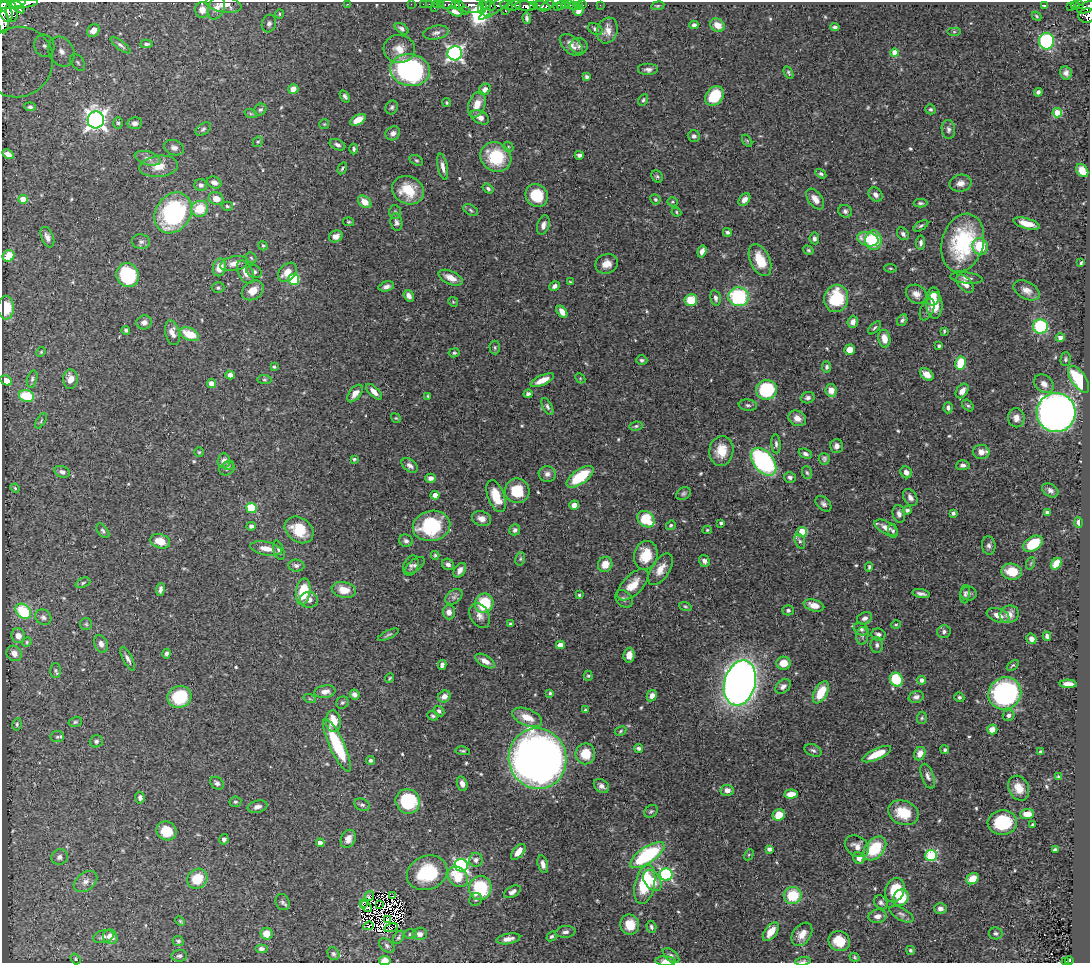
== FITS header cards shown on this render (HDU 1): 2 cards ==
NAXIS1  =                 1088
NAXIS2  =                  961

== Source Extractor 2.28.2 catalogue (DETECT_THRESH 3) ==
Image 1088 x 961 px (HDU 1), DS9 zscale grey, 1 PNG px = 1 image px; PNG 1092 x 965 px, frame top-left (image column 1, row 961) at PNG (2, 2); each listed source drawn as its Kron ellipse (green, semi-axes under 4 px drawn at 4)
Background 0.538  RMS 0.018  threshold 0.055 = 3 sigma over >= 5 px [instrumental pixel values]
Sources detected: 581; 10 with non-positive FLUX_AUTO (blend fragments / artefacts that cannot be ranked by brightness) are neither listed nor drawn; of the other 571, the 500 brightest by FLUX_AUTO listed and drawn (71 fainter detections omitted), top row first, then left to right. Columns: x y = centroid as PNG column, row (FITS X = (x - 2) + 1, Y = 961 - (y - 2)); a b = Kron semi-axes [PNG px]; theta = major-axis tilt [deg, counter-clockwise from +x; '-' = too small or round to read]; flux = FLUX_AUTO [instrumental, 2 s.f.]
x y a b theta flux
8 4 18 4 5 350
24 4 14 4 8 760
224 4 18 8 -10 15
347 4 2 2 - 98
411 4 2 2 - 5.6
423 4 2 2 - 5.7
429 4 2 2 - 8.1
436 4 2 2 - 6.6
448 4 8 3 1 55
455 4 4 3 - 16
440 5 3 2 - 13
459 5 4 2 - 110
471 5 13 8 -11 370
498 5 23 5 37 150
507 5 7 4 -15 130
514 5 7 4 29 160
534 5 3 3 - 22
561 5 4 3 - 65
566 5 3 2 - 8.3
569 5 3 2 - 28
573 5 4 3 - 7
579 5 3 3 - 19
583 5 2 2 - 4.5
600 5 2 2 - 3
1044 5 4 3 - 2
1075 5 4 3 - 63
1079 5 3 3 - 31
486 6 10 5 -88 76
491 6 5 3 - 53
525 6 11 4 -5 470
541 6 8 3 -10 88
547 6 8 3 33 150
557 6 3 3 - 36
658 6 6 3 9 1.4
1071 6 3 3 - 56
18 7 8 4 -39 360
482 7 6 3 79 33
1086 7 10 5 22 310
216 8 12 8 68 9.2
434 8 2 2 - 3.5
202 10 8 7 - 12
505 10 2 2 - 7.8
455 11 8 4 -25 6.1
465 11 2 2 - 5.8
579 11 5 5 - 6.3
6 12 10 6 -71 500
12 12 10 6 -83 410
280 14 4 4 - 1.8
1037 16 5 3 - 1.7
1087 16 8 7 - 230
527 18 6 3 -82 3.5
3 22 11 5 -87 180
269 23 9 7 74 4.5
694 25 4 4 - 3.3
717 25 7 6 - 13
835 27 5 4 - 3.2
402 29 7 4 -34 3.5
595 29 8 5 -31 3.5
607 30 13 10 70 11
93 31 7 5 45 8.3
954 32 7 4 0 2
436 33 13 6 11 5.5
1046 41 8 7 - 140
147 44 6 3 4 2.7
120 45 12 4 -38 3.4
571 45 14 8 -42 10
44 46 11 10 - 12
579 46 8 8 - 4.3
399 49 15 14 - 16
61 51 15 12 -60 21
455 53 7 7 - 350
895 53 4 4 - 22
18 62 36 34 47 140
78 62 9 6 -51 4.2
410 70 20 16 -10 250
648 70 10 6 0 4.8
788 73 6 4 -61 2.2
1066 73 6 6 - 5.1
587 77 4 4 - 2.6
293 89 5 5 - 10
485 89 6 5 - 6.2
1038 92 4 4 - 3.2
345 96 7 4 -58 3.1
714 96 11 8 51 43
643 100 6 4 62 2.1
447 103 4 4 - 1.5
477 105 13 8 69 16
30 107 5 4 - 2.4
392 107 7 6 - 2.7
930 109 5 4 - 2.2
260 110 6 5 - 2.6
1057 113 5 4 - 40
251 114 6 4 -18 1.8
480 117 10 6 -28 9.2
96 120 8 8 - 700
358 120 8 4 28 19
118 123 5 5 - 2.4
135 123 7 6 - 4.3
324 124 5 5 - 1.6
203 129 8 5 38 3
948 129 9 6 -82 4.6
393 133 8 6 36 5.7
694 136 6 5 - 3.9
747 141 7 4 -55 1.7
258 142 5 4 - 1.7
337 145 8 5 -23 4.4
508 147 5 4 - 1.6
174 148 10 7 -21 4.9
354 149 5 4 - 2.5
8 154 6 4 -30 6.8
579 155 4 4 - 3.8
496 157 16 14 -33 60
148 158 13 6 -16 6.8
416 160 7 5 -28 2
159 166 19 10 6 18
443 167 13 5 -78 7
342 168 6 4 60 2.2
1082 170 7 5 -52 21
821 174 6 4 -32 2.7
657 176 6 5 - 2.2
214 182 7 5 -24 6.8
960 183 11 8 12 8.3
201 185 6 6 - 4
488 188 6 4 -36 2.7
408 190 16 13 -27 35
537 195 12 10 -49 40
876 195 8 6 -48 5
23 199 5 4 - 18
216 199 7 6 - 11
655 199 5 4 - 2
744 199 7 5 49 6.5
815 199 12 7 -53 9.4
365 202 7 5 -39 13
672 202 5 4 - 1.6
920 203 7 3 -1 2.5
227 206 5 4 - 1.9
200 209 8 8 - 31
471 210 8 5 -29 2.5
845 211 7 6 - 3.4
395 212 7 6 - 2.4
676 212 5 4 - 1.6
173 213 22 17 56 150
349 222 5 4 - 1.7
396 222 9 6 -80 4.2
1027 223 14 5 -15 13
543 225 10 6 72 6.3
921 226 8 4 31 2.5
727 232 4 4 - 2.9
903 234 7 5 -48 4.4
336 236 7 5 24 7.3
47 237 11 6 -67 5.7
814 238 6 4 -82 3.8
868 239 11 7 -15 25
874 240 10 8 85 50
141 242 9 7 -8 4
921 243 7 4 82 3.5
963 243 30 20 75 120
263 246 5 4 - 1.9
980 246 8 8 - 37
808 250 5 4 - 1.8
702 251 6 4 70 7.5
8 256 6 5 - 21
251 258 6 4 -46 1.8
760 260 17 9 -65 30
1081 263 4 3 - 1.8
234 264 14 7 12 9.9
607 264 11 9 20 11
219 267 9 6 76 16
890 268 6 4 -6 1.5
245 272 12 7 -63 10
254 272 8 6 -24 3.8
287 272 11 7 46 17
128 275 12 11 - 91
451 278 13 6 -24 13
967 278 16 5 -6 6
294 279 5 5 - 66
571 282 4 3 - 1.5
965 284 11 6 -47 8.8
386 286 8 5 15 4.8
555 286 5 4 - 4.6
218 288 6 5 - 2.6
253 290 11 9 37 16
1027 290 14 8 -28 9.6
916 294 11 9 -30 9
409 296 6 4 -55 5.9
933 296 9 6 79 13
738 297 10 9 - 110
715 298 8 5 -77 3.7
836 298 14 12 78 62
691 300 6 6 - 30
453 302 5 4 - 1.6
934 305 13 8 -89 27
6 308 11 8 89 28
927 309 11 6 66 4.2
562 312 7 4 -55 9.1
902 320 6 4 58 2.7
144 322 7 7 - 5.8
853 322 6 5 - 7.6
1040 326 7 7 - 89
875 328 8 4 47 2.2
126 330 4 4 - 2.5
944 331 4 2 - 1.5
172 333 13 7 -76 9.2
189 334 10 6 -22 29
1060 338 4 4 - 6.2
884 339 9 6 -78 14
939 346 4 4 - 2.2
495 347 7 5 -87 2.1
850 350 5 5 - 14
41 352 5 4 - 1.5
454 353 5 4 - 2
1065 359 7 5 88 2.2
642 360 5 5 - 2.6
960 363 6 5 - 45
274 367 4 3 - 1.8
827 367 5 4 - 2.7
927 374 8 5 -40 10
230 375 5 4 - 7
580 378 6 4 -47 1.5
32 379 9 5 75 2.8
70 379 10 7 88 12
1079 379 15 7 -55 68
6 380 6 4 -30 15
264 380 7 4 -6 1.9
542 380 13 5 25 14
212 384 4 4 - 19
1044 384 11 8 -41 8.1
766 390 10 10 - 78
831 390 6 5 - 12
962 391 8 5 55 9
374 392 10 5 -44 8.8
355 393 10 5 52 10
528 394 4 4 - 3.3
26 396 8 5 -17 45
428 396 4 4 - 1.7
808 398 7 5 20 4.3
748 405 9 5 -8 3.4
968 405 6 4 -47 2.2
547 407 9 4 -63 3.2
948 408 5 4 - 3.9
1056 413 19 19 - 980
396 418 5 4 - 1.5
797 418 9 7 -28 10
1016 418 9 8 - 8.2
41 421 9 3 57 1.7
636 426 6 4 10 2.3
776 444 9 4 -87 3.6
836 446 7 6 - 5.8
721 451 15 12 83 26
199 452 4 4 - 1.5
981 452 8 7 - 9.6
805 454 7 4 -22 3.7
354 459 4 3 - 1.9
824 459 6 5 - 2.9
224 461 7 6 - 6.9
763 462 16 10 -50 180
228 465 5 4 - 2
409 465 9 6 -36 5.3
963 465 6 5 - 4.2
227 469 8 6 25 3
62 472 8 5 -16 4.2
906 472 6 5 - 5.5
807 473 6 5 - 2.2
547 474 8 8 - 6.1
580 477 15 7 36 53
790 477 6 5 - 3.5
431 478 5 4 - 5.7
15 488 5 4 - 1.5
1050 490 9 6 -32 5.3
517 491 12 12 - 37
683 494 8 6 33 2.8
435 495 4 4 - 17
496 496 17 8 -69 30
910 497 9 6 -57 5.6
823 504 9 6 -44 4
574 505 5 4 - 8
251 508 5 5 - 64
907 510 4 4 - 4.3
1047 512 4 3 - 2.5
953 513 4 4 - 2.7
899 514 9 6 -79 5.3
481 519 9 7 -17 8
646 519 9 7 -39 48
721 523 3 3 - 2.7
1079 523 5 3 - 4.5
671 525 5 4 - 2.2
251 526 5 4 - 3.5
431 526 19 15 12 83
886 528 13 6 -27 10
299 530 15 12 -37 34
515 530 6 5 - 3.5
707 530 4 4 - 1.5
103 531 8 5 -54 2.9
893 531 7 5 -81 2.7
802 532 5 4 - 45
160 541 10 7 -18 18
406 541 7 6 - 3.4
800 541 7 5 -68 2.3
1033 544 10 7 33 42
989 545 9 6 -84 4.2
266 548 16 6 -11 15
279 550 10 5 -71 3.4
435 555 4 3 - 2.2
646 555 14 12 76 33
520 559 7 4 73 2.1
704 561 6 5 - 4.8
1031 563 6 4 71 1.7
448 564 6 5 - 4.1
605 564 8 7 - 15
1056 564 6 5 - 22
296 565 8 6 -4 3.9
411 565 10 7 65 4.1
415 565 11 5 38 3.8
869 567 5 3 - 2
660 569 18 9 58 14
460 570 8 5 57 6.8
1012 572 10 8 -11 24
83 583 8 5 23 2.5
633 585 20 9 45 19
160 590 6 4 83 4.6
344 590 12 8 -12 18
303 592 13 7 81 46
921 594 9 3 -11 4.1
965 594 9 4 86 3.2
968 594 8 7 - 3.8
579 595 3 3 - 1.9
454 597 9 6 39 4.8
624 599 10 7 -50 4.6
309 600 9 8 - 7
484 603 10 9 - 53
814 605 10 6 -15 11
685 606 6 4 -18 1.8
788 610 5 5 - 2.8
23 611 9 6 -43 60
449 612 7 6 - 8.4
1009 614 10 8 26 13
998 615 12 6 -20 13
480 616 13 9 -61 8.3
43 617 8 7 - 4.3
864 618 8 6 22 5.1
86 624 6 6 - 2.4
510 624 4 4 - 2.1
896 625 5 4 - 1.5
861 629 8 6 -29 3.2
944 632 7 6 - 3.7
388 635 11 3 25 2.3
878 635 7 6 - 5.1
18 636 7 6 - 8.7
862 636 9 6 83 3.6
1047 636 4 4 - 3.8
1031 639 5 5 - 5.2
27 642 5 4 - 1.6
101 644 9 6 -70 5.6
560 645 4 4 - 14
877 645 8 6 -89 3.5
14 653 8 7 - 8
167 654 5 4 - 3
629 655 7 5 87 8.3
128 659 13 4 -62 4.7
485 661 11 5 -31 8.2
784 663 7 6 - 18
442 665 5 4 - 3.9
1013 665 7 3 36 1.7
55 670 7 5 90 2.5
588 676 5 4 - 1.7
390 678 5 3 - 1.6
896 680 7 6 - 46
922 680 4 4 - 5.2
740 683 23 15 74 1200
1068 684 8 4 -1 9.9
783 686 9 6 39 5.1
325 692 11 6 9 8
821 692 12 6 61 33
550 693 4 4 - 2
1005 693 17 15 37 240
355 695 5 4 - 6.5
444 696 6 5 - 7.9
652 696 6 5 - 7.4
179 697 12 11 - 59
916 697 8 5 15 5
959 697 5 4 - 2.2
310 699 6 4 -18 1.7
342 703 6 5 - 2.5
585 710 4 3 - 1.6
439 711 6 4 -43 3.2
1009 715 6 5 - 3.3
433 716 6 4 -23 2.1
527 717 16 8 -22 19
922 718 6 5 - 1.9
333 721 11 7 -86 21
75 722 7 5 14 2.2
17 724 6 4 79 1.9
992 729 5 5 - 12
620 731 6 4 29 1.8
57 737 7 5 8 2.5
96 741 6 6 - 3
337 745 28 7 -65 69
639 748 4 3 - 3.4
813 750 9 6 -25 3.3
945 750 4 4 - 2.2
463 751 7 4 -6 1.9
1040 751 4 2 - 1.5
585 754 10 10 - 28
877 754 15 5 25 26
920 754 7 5 62 10
538 759 30 29 - 1100
370 760 4 4 - 3.1
928 776 13 6 -70 5.4
1058 777 3 3 - 1.9
217 783 7 5 -38 3.9
462 784 7 5 -73 6.4
601 786 8 6 -38 5.4
1019 788 13 10 -64 16
727 790 6 5 - 8.1
791 794 7 4 4 15
140 798 6 4 -82 3.9
408 801 12 12 - 79
235 802 6 5 - 2.2
362 805 8 5 -25 3.1
257 807 10 6 13 6.2
651 811 7 5 36 2.4
903 813 16 11 -20 31
1027 814 7 5 2 14
779 815 6 5 - 22
1002 822 14 12 3 65
1033 825 3 3 - 2.5
166 831 10 9 - 24
224 839 5 4 - 3.2
348 839 9 7 66 7.4
320 843 4 4 - 13
857 846 13 10 -35 9.9
875 848 14 9 48 53
769 849 4 4 - 4.1
1055 850 4 3 - 5.5
518 852 9 5 50 12
647 855 20 8 34 130
749 855 6 4 60 1.5
931 856 6 5 - 120
60 857 8 7 - 4.6
859 858 6 5 - 6.3
476 860 7 6 - 4.3
543 864 9 5 -75 6.3
461 865 7 6 - 260
427 873 21 16 22 64
666 875 6 6 - 190
458 877 11 9 -47 30
197 879 10 9 - 32
972 879 6 5 - 24
652 881 12 7 -55 18
86 882 13 9 38 7.8
645 884 20 10 78 70
480 888 12 11 - 72
895 890 12 9 67 32
512 892 9 5 28 5.6
793 895 9 8 - 41
369 896 5 3 - 2.7
393 896 3 2 - 1.9
901 898 8 7 - 31
476 899 7 6 - 2.9
282 902 8 6 -67 3.1
881 902 8 6 -49 3.3
364 904 3 2 - 2
379 905 4 2 - 2.1
366 906 6 3 -45 2.1
940 909 6 5 - 4.6
901 914 13 6 -28 4.5
878 916 9 6 12 8.2
387 919 3 2 - 1.6
180 921 5 4 - 1.4
630 925 10 9 - 22
368 926 5 2 - 1.9
651 927 6 5 - 3.1
391 928 7 2 15 2.1
565 932 10 6 6 4.5
771 932 11 6 53 15
996 933 7 6 - 3.3
267 934 6 6 - 18
410 934 6 5 - 2.3
420 934 7 6 - 5.1
802 934 13 9 54 13
104 936 11 6 14 5.1
552 936 5 4 - 2.5
110 937 7 7 - 12
399 937 7 4 58 2.4
508 939 12 5 10 7.9
178 941 6 5 - 2.4
839 941 11 9 -28 24
387 945 9 6 -41 3.6
261 949 6 4 0 4.3
910 950 5 4 - 2
333 954 7 5 -59 2.7
671 955 10 5 -39 3.2
179 956 8 5 6 3.4
854 957 5 4 - 1.8
76 959 6 4 -52 1.6
385 961 6 4 11 12
665 961 10 4 -3 7.5
803 961 8 4 6 2.4
1069 961 4 3 - 89
1065 962 3 2 - 11
At the frame edge (FLAGS 8, measured only in part): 12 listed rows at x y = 8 4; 24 4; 1086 7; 6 12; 1087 16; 3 22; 18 62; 385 961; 665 961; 803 961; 1069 961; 1065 962
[71 fainter detections neither listed nor drawn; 10 non-positive-flux detections neither listed nor drawn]